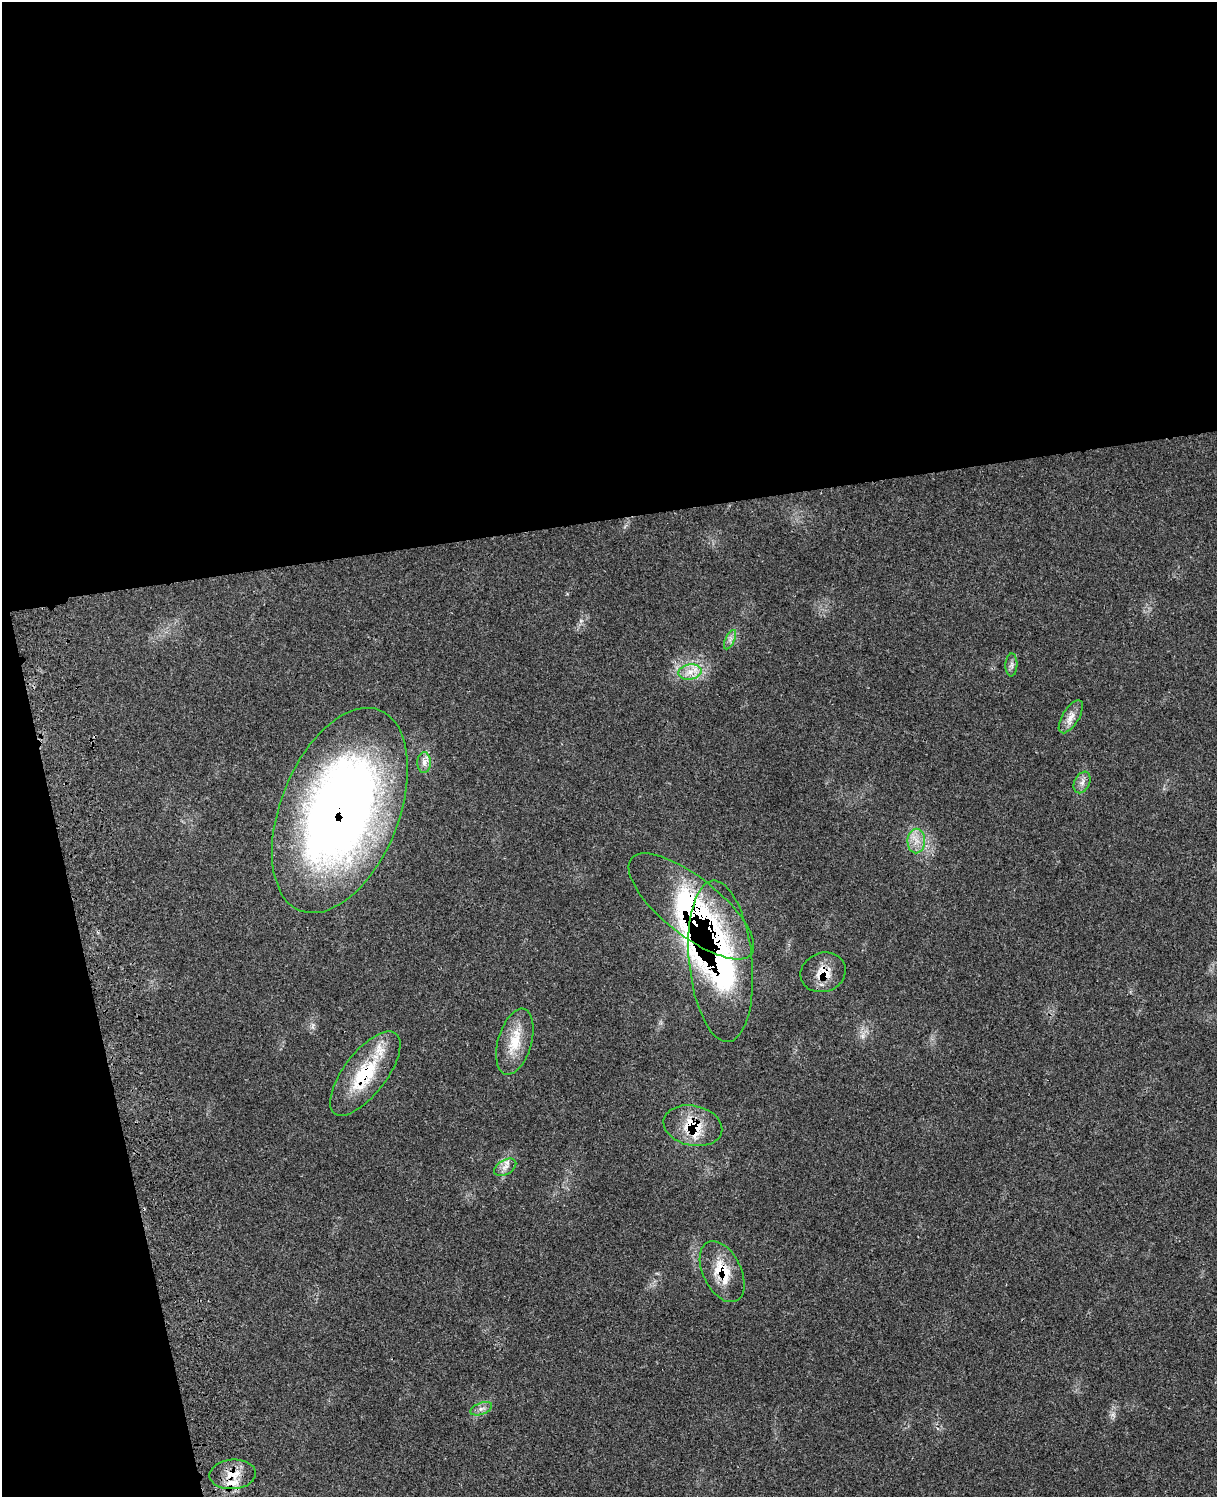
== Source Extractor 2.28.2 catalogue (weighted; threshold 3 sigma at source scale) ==
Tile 1 of 4 x 3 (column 1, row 1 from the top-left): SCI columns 119-1333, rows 3270-4764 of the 5091 x 4932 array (HDU 1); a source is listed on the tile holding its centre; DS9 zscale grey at full resolution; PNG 1219 x 1499 px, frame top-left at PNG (2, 2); each listed source drawn as its Kron ellipse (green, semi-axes under 4 px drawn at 4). Shown black and unused: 40% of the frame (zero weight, under 3 of 4 exposures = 6% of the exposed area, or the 3 px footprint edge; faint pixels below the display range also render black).
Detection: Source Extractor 2.28.2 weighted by HDU 2 'WHT'; one run over the whole footprint, this tile lists its part. Background 0.0814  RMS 0.0059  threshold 0.0266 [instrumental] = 3 sigma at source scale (4.5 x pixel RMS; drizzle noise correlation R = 1.50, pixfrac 1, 0.05/0.05 arcsec/px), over >= 5 px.
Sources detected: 24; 1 long thin detection or spike segment (spike, bleed or trail) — neither listed nor drawn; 5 inside a brighter listed object's ellipse — not listed separately; the other 18 listed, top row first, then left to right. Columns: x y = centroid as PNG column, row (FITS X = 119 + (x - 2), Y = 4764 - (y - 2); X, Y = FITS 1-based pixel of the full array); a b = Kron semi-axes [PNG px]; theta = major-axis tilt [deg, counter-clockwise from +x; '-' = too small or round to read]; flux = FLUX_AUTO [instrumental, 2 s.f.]
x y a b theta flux
730 640 10 4 64 2.1
1011 665 11 6 87 2.1
690 672 12 7 8 5.4
1071 717 18 8 58 5.2
424 763 10 6 89 3.2
1082 782 11 7 63 3.1
340 810 108 59 68 490
916 841 12 9 88 5.7
691 906 77 29 -39 120
721 961 81 31 -84 150
823 972 23 19 20 12
515 1042 34 17 74 17
365 1073 50 21 52 37
693 1126 30 20 -12 21
505 1167 12 7 29 3.6
722 1272 33 19 -64 19
481 1409 11 6 21 2.6
233 1474 23 15 4 11
Overlapping masked pixels (flux is a lower limit): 8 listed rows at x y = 340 810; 691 906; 721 961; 823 972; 365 1073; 693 1126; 722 1272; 233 1474
Unlisted compact peaks at least as high as the median listed source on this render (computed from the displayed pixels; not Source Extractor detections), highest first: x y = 581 621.